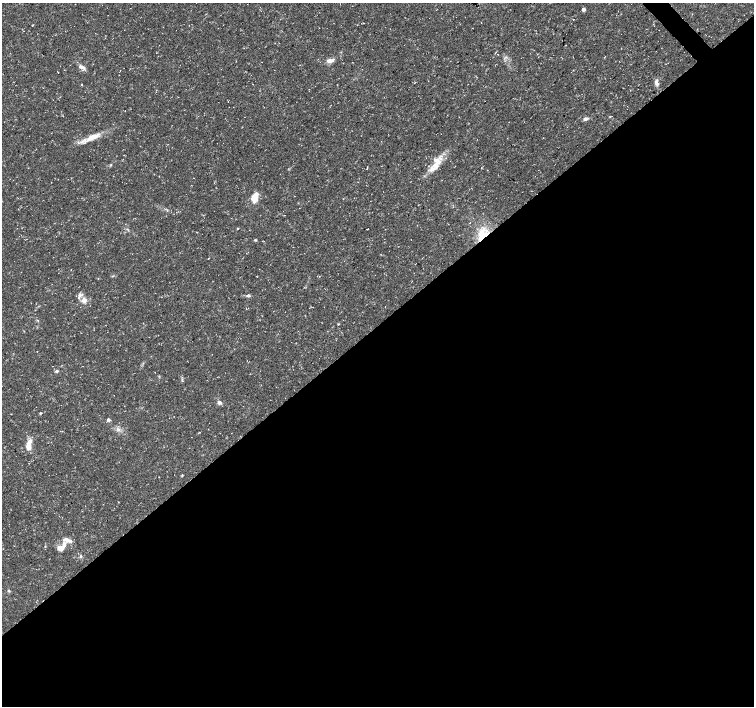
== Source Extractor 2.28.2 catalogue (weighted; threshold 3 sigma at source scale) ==
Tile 15 of 4 x 4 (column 3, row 4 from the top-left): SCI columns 3012-4514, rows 212-1618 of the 6018 x 5987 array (HDU 1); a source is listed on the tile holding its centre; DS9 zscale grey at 2 x 2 block average (1 PNG px = mean of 2 x 2 image px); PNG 756 x 708 px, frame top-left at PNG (2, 3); no overlay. Shown black and unused: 54% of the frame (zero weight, under 3 of 5 exposures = <1% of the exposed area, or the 3 px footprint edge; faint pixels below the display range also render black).
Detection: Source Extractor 2.28.2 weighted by HDU 2 'WHT'; one run over the whole footprint, this tile lists its part. Background 0.0226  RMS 0.0035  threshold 0.0157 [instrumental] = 3 sigma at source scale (4.5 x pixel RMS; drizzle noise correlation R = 1.50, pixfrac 1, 0.0396/0.0396 arcsec/px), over >= 5 px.
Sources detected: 34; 4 inside a brighter listed object's ellipse — not listed separately; the other 30 listed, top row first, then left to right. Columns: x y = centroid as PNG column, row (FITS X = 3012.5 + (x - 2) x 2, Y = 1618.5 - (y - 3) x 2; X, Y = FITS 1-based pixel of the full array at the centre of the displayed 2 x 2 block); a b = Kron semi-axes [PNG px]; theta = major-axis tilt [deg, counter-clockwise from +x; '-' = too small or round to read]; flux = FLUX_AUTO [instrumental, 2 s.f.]
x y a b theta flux
583 9 3 3 - 3.8
330 61 9 4 11 4.7
81 67 8 4 -17 3.2
657 83 7 4 -82 3.3
610 116 3 2 - 0.43
585 119 6 3 10 2.3
92 137 22 6 27 11
110 165 3 2 - 0.57
435 165 10 7 82 7
367 168 4 2 - 0.4
254 198 10 8 85 8.7
238 228 3 2 - 0.55
197 232 2 2 - 0.33
482 234 17 11 67 18
255 240 3 3 - 0.76
248 295 4 4 - 1.3
79 297 5 3 - 1.4
84 300 6 5 - 4.5
246 309 2 2 - 0.23
338 324 3 2 - 0.45
57 371 4 4 - 1.4
219 402 4 3 - 3.5
40 413 3 2 - 0.72
108 420 3 2 - 2.8
118 429 6 5 - 2.6
29 443 13 6 64 6
182 475 3 3 - 0.61
61 547 13 6 40 9.6
81 556 4 3 - 0.97
9 591 4 3 - 1
Overlapping masked pixels (flux is a lower limit): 1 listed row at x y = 482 234